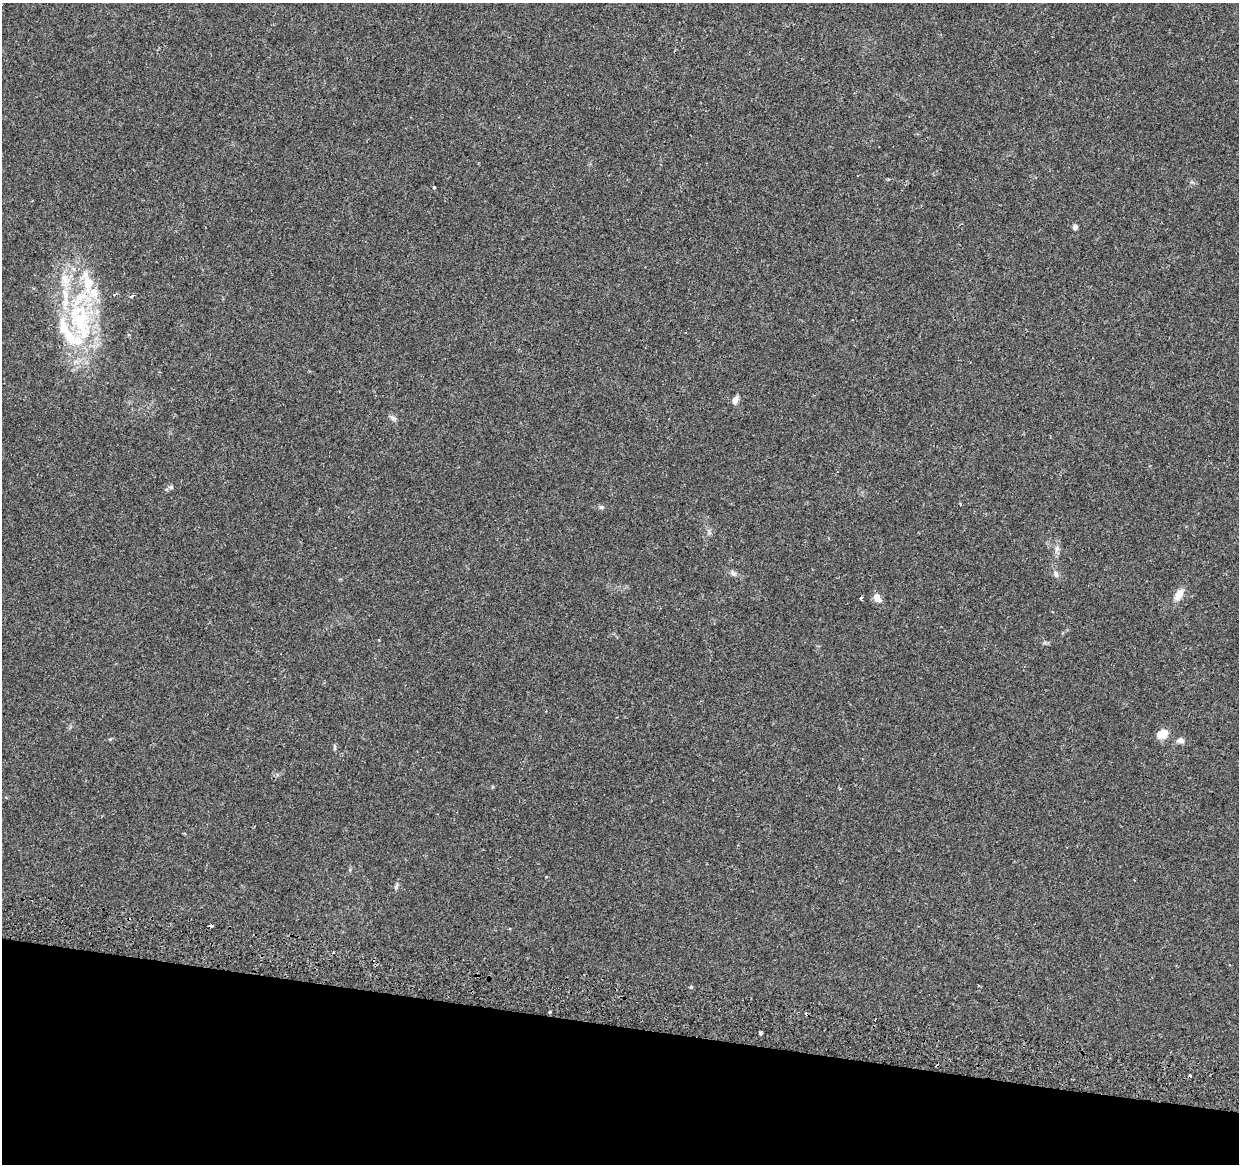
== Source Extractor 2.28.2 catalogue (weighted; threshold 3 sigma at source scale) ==
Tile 15 of 4 x 4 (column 3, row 4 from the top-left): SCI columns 2494-3730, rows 331-1492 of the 4979 x 5250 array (HDU 1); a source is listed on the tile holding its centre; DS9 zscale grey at full resolution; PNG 1241 x 1166 px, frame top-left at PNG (2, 3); no overlay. Shown black and unused: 12% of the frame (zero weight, under 2 of 3 exposures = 3% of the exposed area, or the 3 px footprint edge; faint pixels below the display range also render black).
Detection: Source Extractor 2.28.2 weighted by HDU 2 'WHT'; one run over the whole footprint, this tile lists its part. Background 0.0364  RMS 0.0037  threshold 0.0166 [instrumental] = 3 sigma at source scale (4.5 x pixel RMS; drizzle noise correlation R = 1.50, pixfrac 1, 0.0396/0.0396 arcsec/px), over >= 5 px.
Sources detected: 32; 4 cosmic-ray / hot-pixel residue — not listed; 6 inside a brighter listed object's ellipse — not listed separately; the other 22 listed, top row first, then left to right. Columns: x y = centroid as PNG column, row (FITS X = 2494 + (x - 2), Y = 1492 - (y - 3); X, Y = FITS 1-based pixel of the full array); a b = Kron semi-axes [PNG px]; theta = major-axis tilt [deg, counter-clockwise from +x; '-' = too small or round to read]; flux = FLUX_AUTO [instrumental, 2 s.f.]
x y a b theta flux
434 187 4 3 - 1.2
1075 227 5 4 - 1.4
65 279 20 9 -61 4.9
132 296 5 3 - 0.58
81 320 42 31 88 37
735 400 9 5 70 1.9
393 418 9 5 -16 0.97
171 487 7 5 -1 0.72
601 507 6 4 -17 0.53
1056 549 7 4 71 0.85
733 574 9 6 -48 0.96
1056 574 8 6 -63 1.1
1179 595 17 9 60 3.4
877 597 12 9 -51 2.1
860 598 4 3 - 1.9
1162 734 11 8 32 4.9
1180 740 10 7 -4 1.5
334 747 6 4 -71 0.52
396 886 9 4 72 0.75
691 987 3 3 - 1.5
550 1012 3 3 - 0.69
761 1033 3 3 - 12